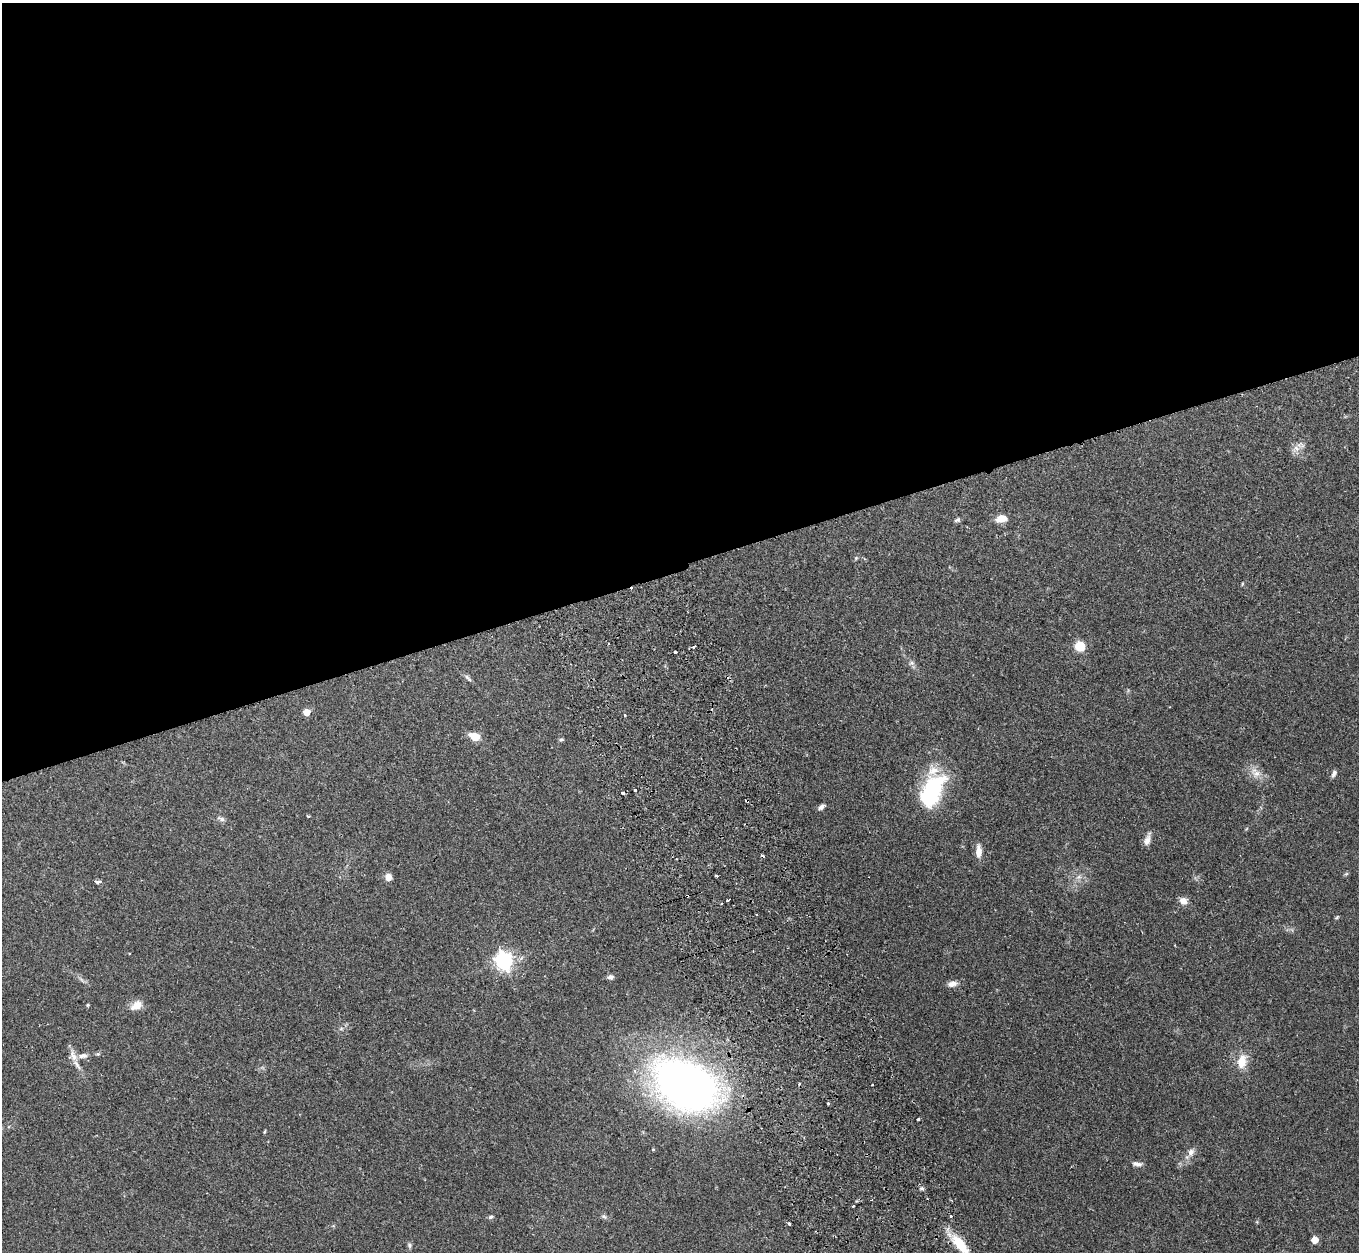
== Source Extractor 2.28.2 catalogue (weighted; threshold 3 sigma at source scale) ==
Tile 2 of 4 x 4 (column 2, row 1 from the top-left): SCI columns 1429-2785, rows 3931-5180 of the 5572 x 5527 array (HDU 1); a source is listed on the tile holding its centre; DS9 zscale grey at full resolution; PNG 1361 x 1254 px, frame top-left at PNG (2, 3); no overlay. Shown black and unused: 45% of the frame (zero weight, under 2 of 3 exposures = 4% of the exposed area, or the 3 px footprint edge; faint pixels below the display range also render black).
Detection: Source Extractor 2.28.2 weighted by HDU 2 'WHT'; one run over the whole footprint, this tile lists its part. Background 0.082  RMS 0.0059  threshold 0.0265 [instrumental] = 3 sigma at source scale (4.5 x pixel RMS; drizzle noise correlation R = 1.50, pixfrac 1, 0.05/0.05 arcsec/px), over >= 5 px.
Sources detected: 66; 6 cosmic-ray / hot-pixel residue — not listed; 2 inside a brighter listed object's ellipse — not listed separately; the other 58 listed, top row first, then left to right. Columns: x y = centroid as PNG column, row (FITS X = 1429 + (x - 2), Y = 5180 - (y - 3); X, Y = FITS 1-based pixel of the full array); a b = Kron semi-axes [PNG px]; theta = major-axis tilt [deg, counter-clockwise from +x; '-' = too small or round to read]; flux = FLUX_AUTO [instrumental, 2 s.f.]
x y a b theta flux
1296 448 10 9 - 3.7
1001 518 11 7 13 7.3
957 520 8 5 23 1.3
856 558 5 5 - 0.64
1242 584 5 3 - 0.53
694 646 4 3 - 4.1
1080 646 7 7 - 16
675 652 3 3 - 7.1
911 663 7 5 20 1.4
468 678 13 4 -45 1.5
307 712 5 5 - 8.4
625 715 3 3 - 0.58
475 736 8 6 -25 12
561 739 7 3 8 0.8
1256 773 13 9 17 4.3
1334 773 9 5 65 1.7
635 790 3 3 - 3.2
932 790 38 19 63 56
747 801 3 3 - 1.7
821 807 8 5 43 1.8
308 816 4 3 - 0.61
221 819 12 5 -21 1.8
1147 839 16 7 72 3.5
979 851 16 7 -89 4.7
1346 874 6 4 18 0.74
716 876 3 3 - 1.7
388 877 8 7 - 3.8
1079 877 8 6 2 2.1
97 881 8 4 -5 1.6
727 901 3 2 - 0.91
1183 901 10 9 - 3.7
1337 917 6 4 45 0.66
504 961 7 7 - 210
610 977 8 6 1 1.7
82 980 9 3 -45 1.2
952 984 12 7 15 3.2
88 1005 5 4 - 0.6
136 1005 16 10 33 5.3
98 1054 6 5 - 0.9
73 1056 17 8 -60 4.6
83 1056 13 6 5 3.2
1242 1061 17 11 79 8.9
686 1085 57 38 -28 360
828 1104 3 3 - 1
918 1119 3 3 - 2.7
265 1132 6 3 71 0.56
653 1149 4 3 - 0.47
1191 1152 11 8 65 3
1137 1164 13 6 -11 2.2
922 1188 6 5 - 1.2
853 1206 3 2 - 0.74
604 1216 8 6 -46 1.3
950 1216 3 3 - 0.8
490 1217 7 5 18 1.1
789 1224 3 3 - 1.1
1315 1240 5 5 - 9.8
960 1244 30 11 -50 15
409 1245 7 5 -78 1.2
Overlapping masked pixels (flux is a lower limit): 2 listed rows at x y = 747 801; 686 1085
Isophote crosses this tile's border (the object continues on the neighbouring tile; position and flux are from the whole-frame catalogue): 1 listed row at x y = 960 1244